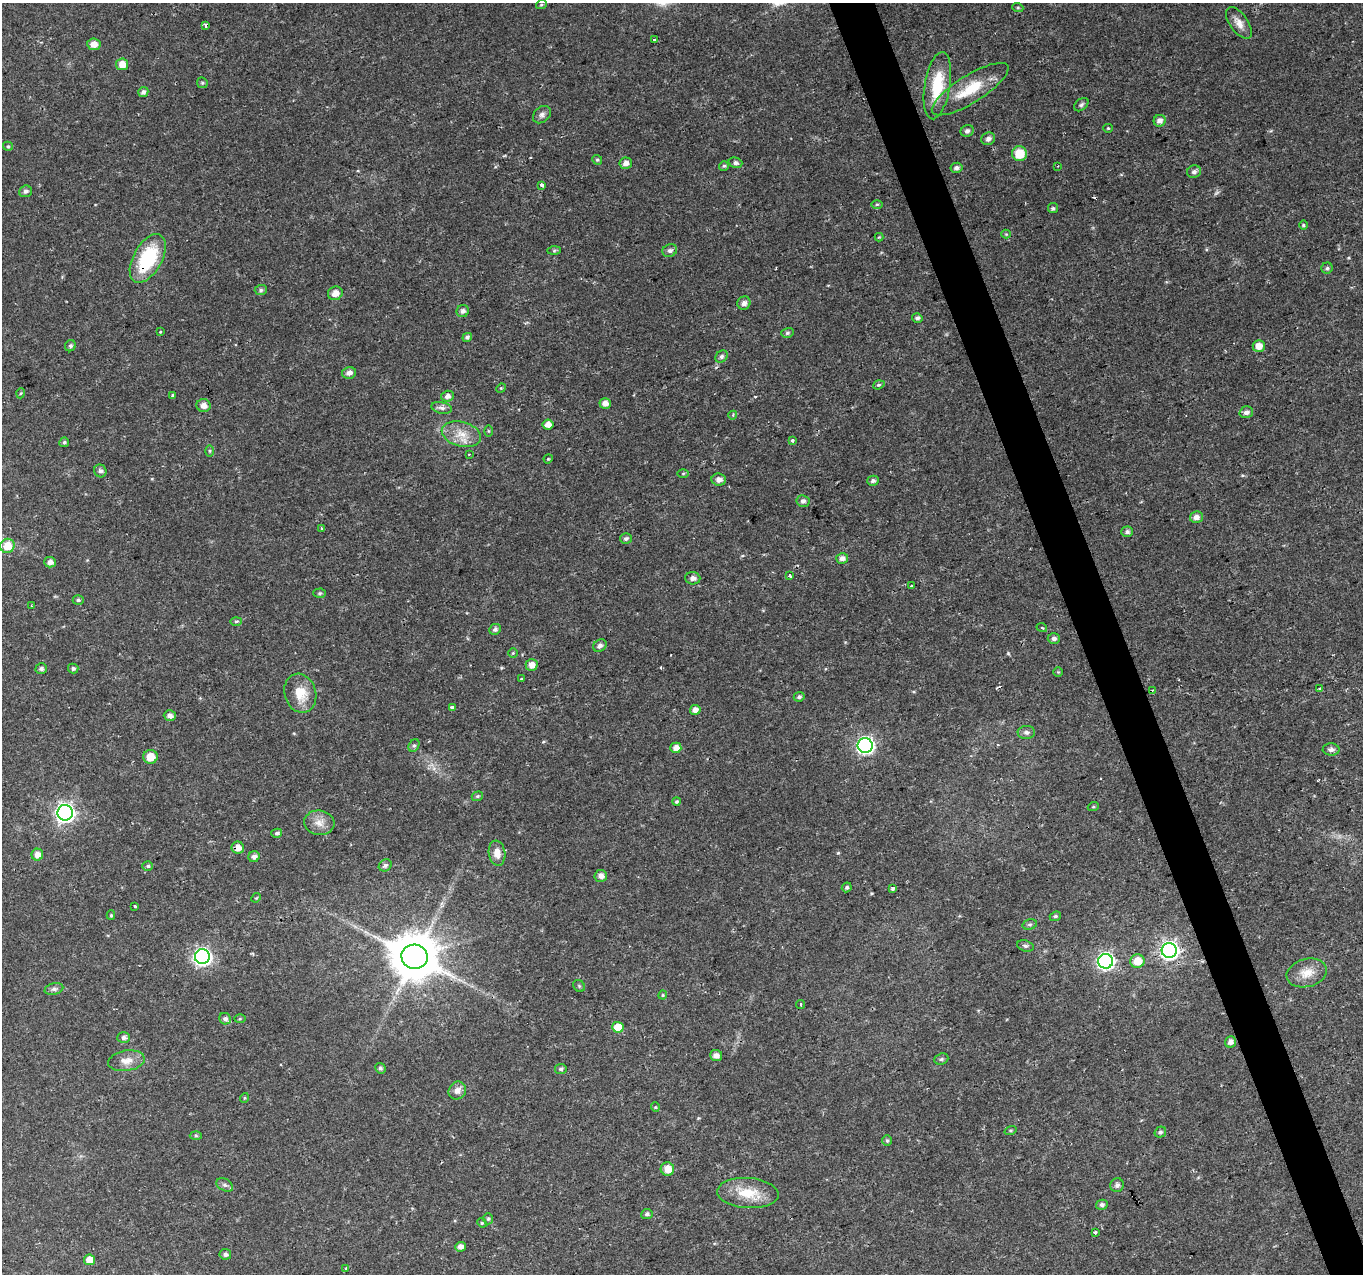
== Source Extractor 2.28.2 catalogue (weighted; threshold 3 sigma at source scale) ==
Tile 6 of 4 x 4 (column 2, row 2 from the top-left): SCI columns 1366-2726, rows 2672-3943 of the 5449 x 5285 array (HDU 1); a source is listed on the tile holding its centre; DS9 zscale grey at full resolution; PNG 1365 x 1276 px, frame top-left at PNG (2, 3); each listed source drawn as its Kron ellipse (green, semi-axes under 4 px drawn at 4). Shown black and unused: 3% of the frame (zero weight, under 2 of 3 exposures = <1% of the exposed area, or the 3 px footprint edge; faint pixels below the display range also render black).
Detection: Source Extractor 2.28.2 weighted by HDU 2 'WHT'; one run over the whole footprint, this tile lists its part. Background 0.0288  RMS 0.0031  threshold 0.0141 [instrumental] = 3 sigma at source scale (4.5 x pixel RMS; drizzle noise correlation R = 1.50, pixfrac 1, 0.0396/0.0396 arcsec/px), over >= 5 px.
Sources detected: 174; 1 too faint to see at this stretch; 3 cosmic-ray / hot-pixel residue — neither listed nor drawn; the other 170 listed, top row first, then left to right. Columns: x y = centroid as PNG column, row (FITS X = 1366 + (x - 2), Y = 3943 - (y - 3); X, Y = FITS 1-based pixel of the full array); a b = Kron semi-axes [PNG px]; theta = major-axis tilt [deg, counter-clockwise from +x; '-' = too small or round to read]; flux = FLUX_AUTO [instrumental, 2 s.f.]
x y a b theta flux
541 5 5 3 - 0.31
1018 8 5 3 - 0.34
1239 23 18 9 -54 2.7
205 25 4 3 - 0.96
654 40 3 2 - 0.37
94 44 6 6 - 2.5
122 64 6 6 - 3.2
202 83 6 5 - 0.45
937 86 34 12 81 12
970 89 44 13 32 12
143 92 5 5 - 1
1081 105 8 5 39 0.7
542 115 10 7 42 1.2
1160 121 6 5 - 1.5
1108 128 5 4 - 0.34
967 131 6 5 - 0.93
988 139 7 6 - 1.2
8 146 5 4 - 0.41
1019 154 7 7 - 6.8
597 160 5 4 - 0.44
626 163 6 5 - 1.5
735 163 7 5 -17 0.84
724 166 5 5 - 0.48
1058 166 3 2 - 0.23
956 168 6 5 - 0.99
1194 172 7 6 - 0.99
542 185 4 3 - 1.4
25 191 6 5 - 0.96
877 204 6 4 1 0.39
1053 208 5 5 - 0.53
1303 225 5 3 - 0.36
1006 234 4 4 - 0.35
879 237 4 4 - 0.29
554 251 6 4 1 0.46
670 251 7 6 - 0.89
148 258 27 14 61 21
1327 268 5 5 - 0.55
261 290 6 5 - 0.58
335 293 7 6 - 2.4
744 303 7 6 - 1.4
463 311 6 6 - 1.1
917 318 5 5 - 0.78
160 331 3 3 - 0.75
787 333 6 5 - 0.55
467 337 5 4 - 0.71
70 346 6 5 - 0.64
1259 346 6 6 - 2.7
721 357 7 5 44 0.82
349 373 7 5 12 1.4
879 385 6 4 19 0.46
501 388 5 4 - 0.32
21 393 5 3 - 0.31
173 396 4 3 - 1.9
448 396 6 5 - 1.3
605 403 5 5 - 2
204 405 7 6 - 1.9
442 408 10 5 -13 1.2
1246 412 7 6 - 1.3
733 415 4 3 - 0.34
548 425 5 5 - 2.4
488 431 5 3 - 0.31
461 434 20 12 -15 5.2
792 440 4 4 - 0.48
64 442 5 4 - 0.54
210 451 6 4 90 0.37
469 454 3 2 - 0.37
548 459 5 3 - 0.3
100 471 6 6 - 0.97
683 473 5 3 - 0.3
719 480 7 6 - 1.7
873 481 6 5 - 0.82
803 501 6 6 - 0.96
1196 517 6 6 - 1.6
322 528 3 3 - 0.53
1127 532 6 5 - 0.89
626 539 6 5 - 0.72
7 546 7 7 - 5.4
842 558 6 5 - 1.5
50 562 6 5 - 1.2
790 576 3 3 - 2.9
693 578 7 6 - 1.4
911 586 3 3 - 0.43
320 593 6 4 1 0.48
78 600 5 4 - 0.51
31 606 3 2 - 0.42
236 621 6 4 2 0.43
1042 628 5 3 - 0.34
495 629 6 5 - 0.8
1054 638 6 5 - 0.97
600 646 7 6 - 1.1
513 653 5 5 - 0.37
532 665 6 6 - 2.4
73 668 5 5 - 0.63
41 669 5 5 - 0.75
1058 672 5 4 - 0.32
521 678 3 2 - 0.45
1320 688 3 3 - 0.92
1152 690 3 2 - 0.29
300 693 20 15 -72 6.1
799 697 5 4 - 0.7
452 707 4 3 - 1.3
695 710 5 5 - 1.8
170 716 6 5 - 1.4
1026 732 9 6 2 1
414 746 7 5 61 0.75
865 746 7 7 - 95
676 748 5 5 - 2.6
1331 749 8 6 -1 1.1
150 757 7 7 - 4.4
477 796 6 4 20 0.47
676 802 4 4 - 0.48
1093 807 5 3 - 0.31
65 813 7 7 - 130
319 823 15 12 -7 3.1
277 833 5 4 - 0.58
238 848 6 6 - 2.4
497 853 12 8 -81 2.9
37 855 6 6 - 2.1
254 857 5 5 - 1.3
385 865 7 5 32 0.73
148 866 5 4 - 0.56
601 876 6 6 - 1.5
847 887 5 4 - 0.56
893 889 3 3 - 1.2
256 898 5 4 - 0.31
135 906 3 3 - 0.87
111 915 5 4 - 0.45
1055 916 6 4 22 0.52
1030 924 7 5 16 0.63
1025 946 9 5 -16 0.73
1169 951 7 7 - 110
202 957 7 7 - 100
414 957 13 12 - 1500
1106 961 7 7 - 91
1137 961 7 6 - 4.8
1307 973 20 14 15 4.7
579 986 6 5 - 0.52
54 989 9 5 14 0.85
663 995 4 4 - 0.32
801 1004 4 2 - 0.34
225 1019 6 5 - 0.93
240 1019 5 4 - 0.34
618 1027 5 5 - 7
124 1038 6 5 - 0.93
1231 1042 6 5 - 1.5
716 1056 6 5 - 1.6
941 1059 7 5 21 0.59
126 1061 18 10 9 3.3
380 1068 6 5 - 0.62
561 1069 6 5 - 0.63
457 1090 9 8 - 1.9
244 1098 5 3 - 0.29
655 1107 4 4 - 0.31
1010 1131 6 3 19 0.39
1160 1132 6 5 - 0.62
196 1135 6 4 -2 0.44
887 1141 5 5 - 0.49
667 1169 7 6 - 3.7
225 1185 9 6 -26 0.84
1117 1185 7 6 - 0.89
748 1193 31 15 -4 8.5
1102 1205 6 5 - 0.84
647 1214 5 5 - 0.7
488 1219 5 5 - 0.51
482 1223 5 4 - 0.35
1095 1232 3 3 - 0.66
460 1247 5 5 - 1.5
225 1254 6 5 - 1.1
90 1260 5 5 - 3.7
346 1268 4 3 - 0.29
Overlapping masked pixels (flux is a lower limit): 3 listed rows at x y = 148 258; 238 848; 414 957